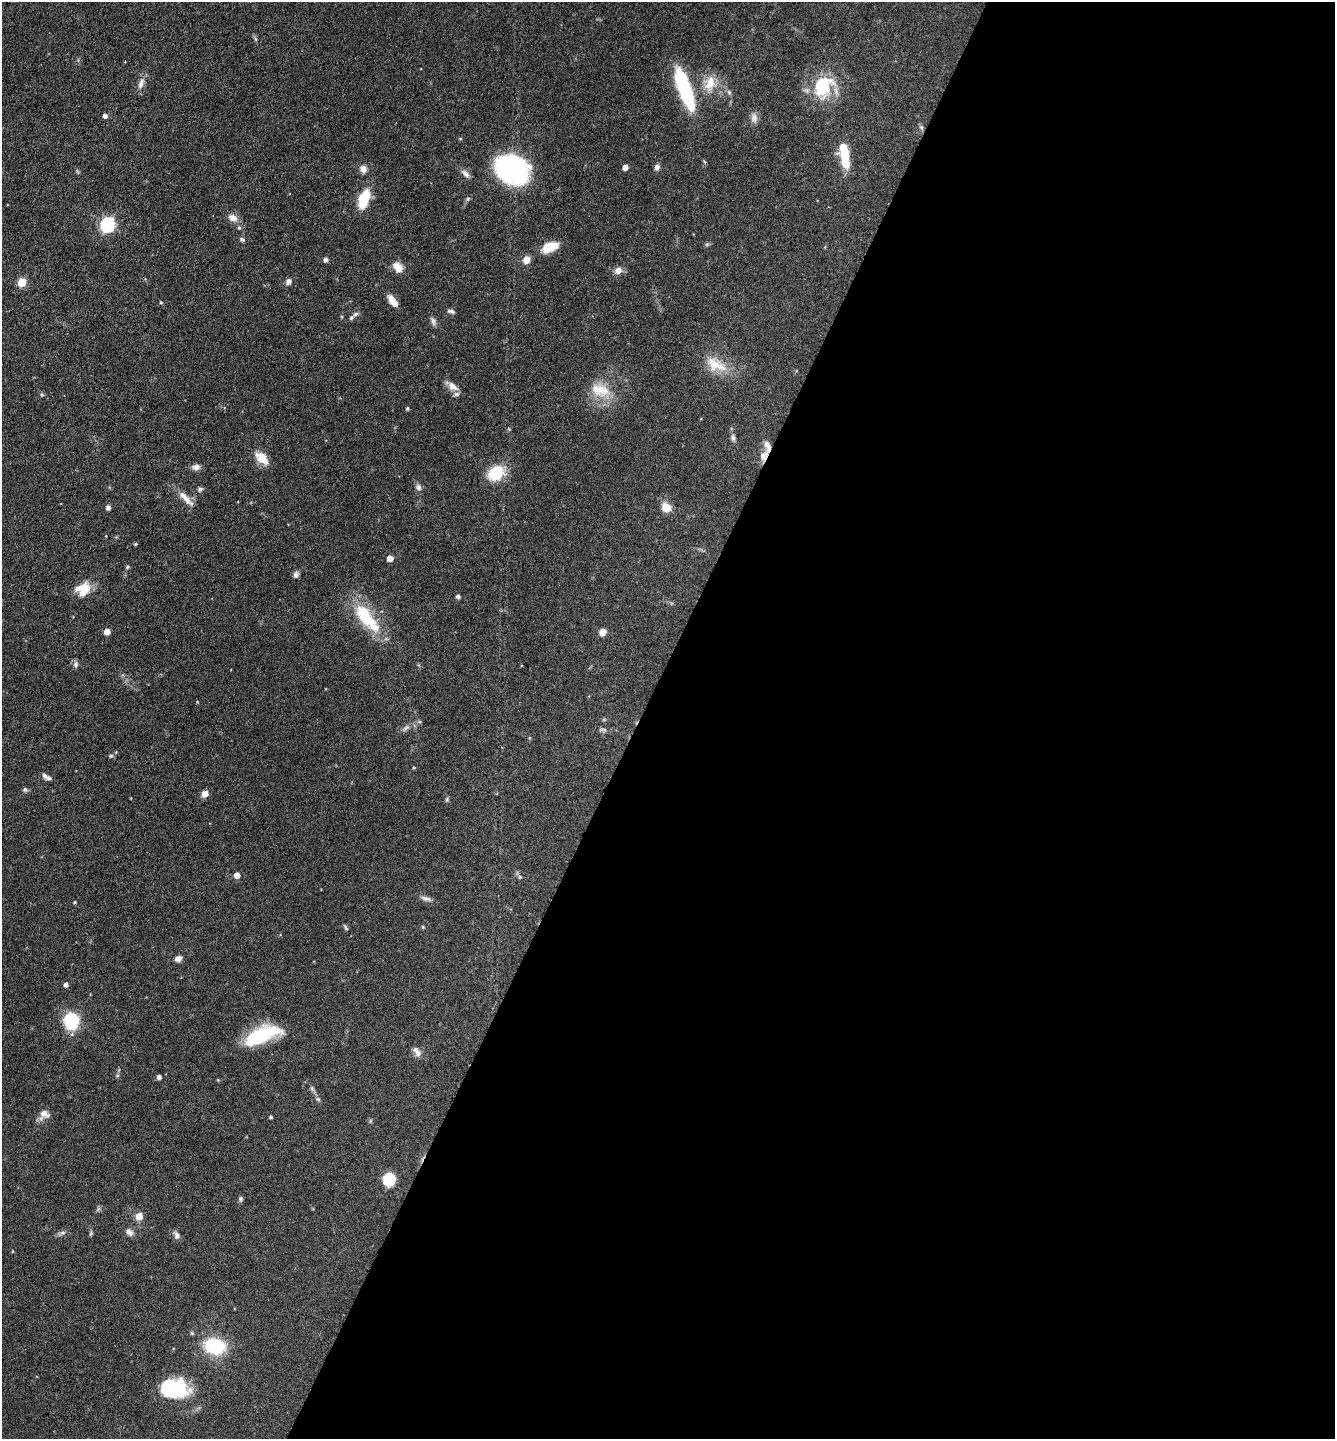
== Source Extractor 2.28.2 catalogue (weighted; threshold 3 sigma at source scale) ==
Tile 12 of 4 x 4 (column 4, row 3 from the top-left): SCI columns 4147-5479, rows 1442-2878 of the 5770 x 5760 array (HDU 1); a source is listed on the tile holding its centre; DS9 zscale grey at full resolution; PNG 1337 x 1441 px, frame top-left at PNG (2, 2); no overlay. Shown black and unused: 52% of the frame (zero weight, under 3 of 6 exposures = <1% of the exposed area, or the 3 px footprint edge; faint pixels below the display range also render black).
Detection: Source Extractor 2.28.2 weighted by HDU 2 'WHT'; one run over the whole footprint, this tile lists its part. Background 0.072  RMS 0.0039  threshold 0.0159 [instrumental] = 3 sigma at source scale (4.09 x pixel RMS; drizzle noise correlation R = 1.36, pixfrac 0.8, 0.05/0.05 arcsec/px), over >= 5 px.
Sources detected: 96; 4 inside a brighter object's white glare — not listed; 3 inside a brighter listed object's ellipse — not listed separately; the other 89 listed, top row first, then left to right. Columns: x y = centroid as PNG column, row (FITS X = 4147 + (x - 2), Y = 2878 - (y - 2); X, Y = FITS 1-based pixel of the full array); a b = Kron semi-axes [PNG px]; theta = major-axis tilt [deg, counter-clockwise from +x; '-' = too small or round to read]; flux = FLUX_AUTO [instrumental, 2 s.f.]
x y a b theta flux
141 83 17 7 68 2.1
710 83 22 13 71 6.2
823 86 29 24 60 19
686 92 46 13 -68 28
729 92 7 4 -46 0.72
105 116 5 4 - 1.5
754 118 14 9 86 1.9
921 127 6 5 - 0.6
844 153 25 9 -80 11
625 167 5 4 - 2.8
657 167 7 6 - 1.1
363 169 9 8 - 1.8
512 170 25 20 -23 79
466 174 12 6 -45 1.6
468 198 6 4 19 0.5
364 199 21 10 71 10
233 218 12 10 -23 2.4
108 225 7 6 - 62
239 228 6 4 -1 0.47
242 239 7 5 -28 0.77
550 247 18 10 20 7.3
326 259 5 4 - 1.2
526 260 9 8 - 2.7
398 267 12 8 -48 4
618 270 7 6 - 2.6
22 282 5 5 - 12
288 282 8 6 66 1.3
393 301 12 6 -53 4.1
451 311 10 4 -14 0.85
356 314 9 5 27 1.1
433 321 10 6 -68 1.1
715 364 32 16 -28 8.5
453 386 16 9 -36 2.9
600 390 30 17 -15 8.9
42 395 6 3 -18 0.42
407 408 4 4 - 0.49
733 438 9 5 -79 1.1
764 456 13 10 62 3
261 458 19 11 -45 4.5
196 467 10 7 14 1.6
495 473 14 11 32 15
418 487 8 7 - 1.3
200 489 6 5 - 0.79
186 498 28 7 -47 3.5
108 508 5 5 - 1
666 508 8 7 - 5.7
136 544 4 3 - 0.46
390 558 5 4 - 4
127 567 6 4 71 0.42
296 575 8 6 74 1.1
83 589 19 16 20 6.3
458 596 5 5 - 0.73
366 618 25 18 -35 12
107 632 5 5 - 3.6
603 632 8 7 - 2.2
76 664 9 7 67 1
406 728 12 4 40 1.1
529 738 5 3 - 0.32
111 756 6 4 -41 0.48
414 767 5 3 - 0.35
45 776 10 5 -52 1.1
25 789 6 5 - 0.67
205 794 5 4 - 4.9
447 799 5 5 - 0.54
237 875 4 4 - 3.7
520 877 6 4 -44 0.53
426 898 15 6 -15 1.4
75 902 4 3 - 0.4
346 928 9 3 -61 0.53
178 959 8 6 31 1.7
66 985 4 4 - 1.3
71 1021 16 14 88 16
261 1035 35 13 22 28
417 1051 15 7 -58 1.8
159 1077 4 4 - 1.4
218 1080 4 3 - 0.33
318 1099 7 5 -43 0.64
44 1114 13 12 - 2.8
271 1117 3 3 - 0.51
389 1179 13 12 - 8.8
240 1199 7 6 - 0.65
139 1216 5 5 - 6.2
63 1232 7 4 0 0.74
129 1232 11 7 -51 1.7
91 1233 7 4 59 0.5
177 1235 10 7 -67 1.4
12 1251 4 3 - 0.26
215 1346 22 16 -10 19
168 1385 32 21 24 16
Overlapping masked pixels (flux is a lower limit): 1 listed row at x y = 764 456